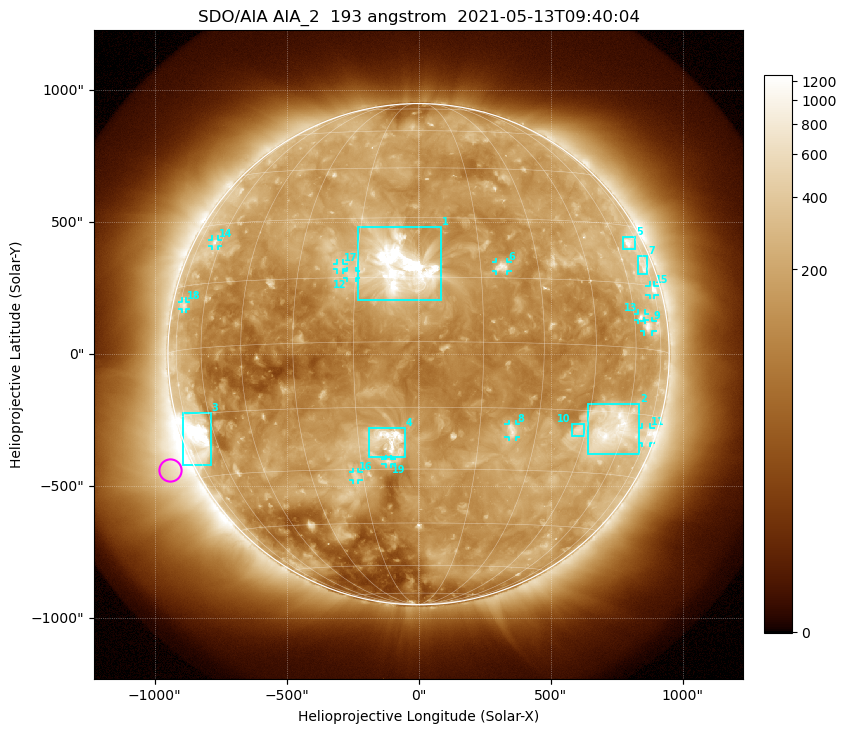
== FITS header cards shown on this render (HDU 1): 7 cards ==
TELESCOP= 'SDO/AIA '           / For AIA: SDO/AIA
INSTRUME= 'AIA_2   '           / For AIA: AIA_ATA1, AIA_ATA2, AIA_ATA3 or AIA_AT
WAVELNTH=                  193 / [angstrom] Wavelength
WAVEUNIT= 'angstrom'           / Wavelength unit: angstrom
DATE-OBS= '2021-05-13T09:40:04.843' / [ISO] Date when observation started; ISO 8
CTYPE1  = 'HPLN-TAN'           / CTYPE1: HPLN
CTYPE2  = 'HPLT-TAN'           / CTYPE2: HPLT

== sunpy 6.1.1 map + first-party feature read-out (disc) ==
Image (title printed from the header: SDO/AIA AIA_2  193 angstrom  2021-05-13T09:40:04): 1024 x 1024 px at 2.4 arcsec/px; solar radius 950 arcsec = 396 px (full disc in frame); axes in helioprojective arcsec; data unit not stated in the header (colour bar unlabelled)
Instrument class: DISC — disc imager (sunpy class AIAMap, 193 A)
Bright regions (active regions / flare kernels): reference = the median radial profile (limb darkening/brightening removed); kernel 9 px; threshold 5 sigma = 309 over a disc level ~143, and >= 1.15x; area >= 12 px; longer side >= 9 px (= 22 arcsec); searched inside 0.97 R_sun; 19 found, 19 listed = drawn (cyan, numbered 1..; 12 of them under ~33 arcsec drawn as corner ticks so the feature stays visible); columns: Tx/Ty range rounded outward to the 5 arcsec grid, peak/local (2 s.f.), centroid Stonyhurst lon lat
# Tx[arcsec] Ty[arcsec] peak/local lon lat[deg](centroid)
1 -230..85 205..480 17 -4 +17
2 640..835 -380..-190 7.6 +54 -19
3 -895..-785 -420..-220 13 -69 -20
4 -190..-50 -390..-280 10 -7 -23
5 775..820 395..445 5.6 +68 +25
6 290..335 315..350 5.4 +20 +18
7 830..870 305..375 3.4 +72 +20
8 340..370 -315..-265 4.5 +23 -20
9 855..885 85..125 4.4 +67 +5
10 580..630 -310..-265 3.8 +43 -20
11 845..880 -335..-275 3.4 +74 -20
12 -270..-235 285..315 3.3 -16 +16
13 830..860 130..155 3.8 +64 +7
14 -785..-760 410..435 3.2 -64 +25
15 875..895 225..260 3.9 +73 +14
16 -250..-225 -475..-445 3.6 -17 -32
17 -310..-285 320..345 3.3 -19 +18
18 -895..-880 170..200 2.7 -72 +10
19 -125..-100 -415..-395 3.5 -8 -28
Off-limb structures (1.02-1.3 R_sun): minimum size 162 px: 6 found; the strongest spans PA ~90..145 deg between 1.02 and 1.3 R_sun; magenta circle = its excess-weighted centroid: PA ~115 deg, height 1.09 R_sun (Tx ~-940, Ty ~-440 arcsec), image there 4.4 x the reference